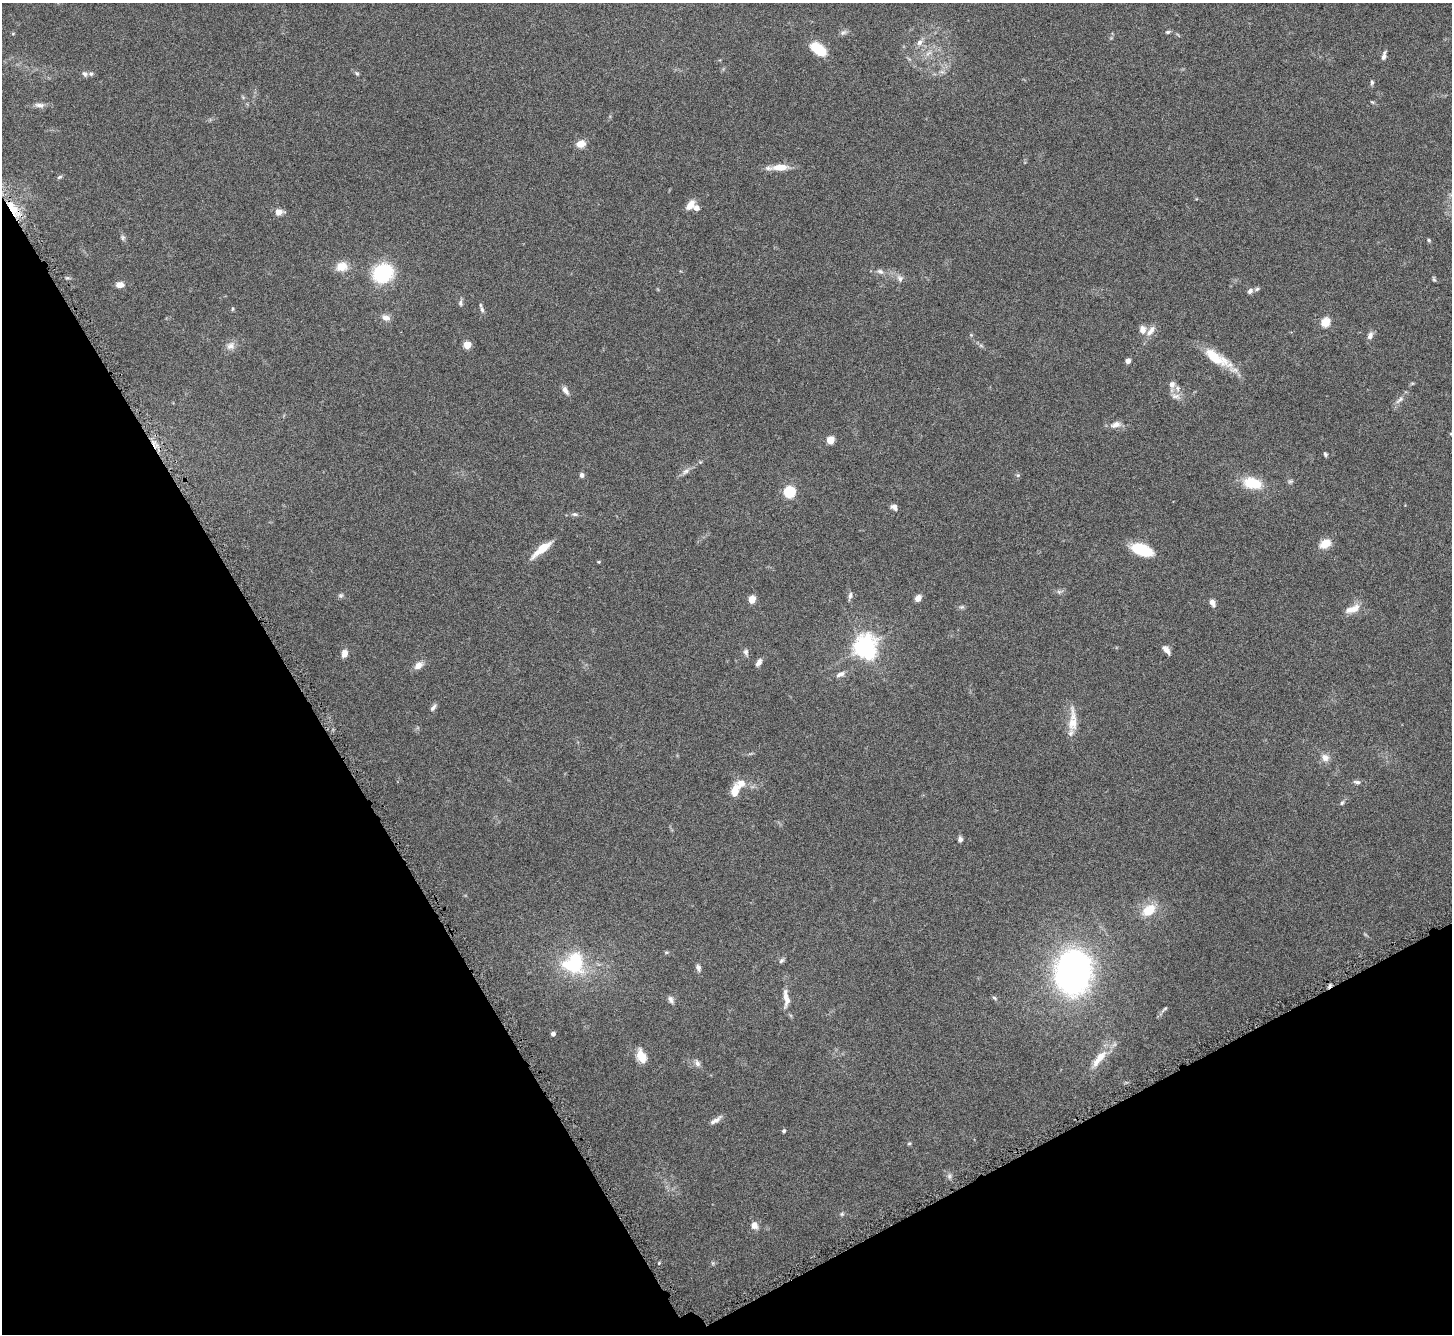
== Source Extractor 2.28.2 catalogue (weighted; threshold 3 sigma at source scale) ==
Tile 14 of 4 x 4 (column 2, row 4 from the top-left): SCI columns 1455-2904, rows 170-1501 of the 5811 x 5803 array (HDU 1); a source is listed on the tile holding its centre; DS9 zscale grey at full resolution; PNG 1454 x 1336 px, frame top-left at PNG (2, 3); no overlay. Shown black and unused: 28% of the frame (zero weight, under 4 of 8 exposures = <1% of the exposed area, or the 3 px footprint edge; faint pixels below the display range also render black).
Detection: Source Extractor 2.28.2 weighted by HDU 2 'WHT'; one run over the whole footprint, this tile lists its part. Background 0.0874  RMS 0.005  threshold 0.0206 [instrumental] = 3 sigma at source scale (4.09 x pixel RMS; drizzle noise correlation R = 1.36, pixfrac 0.8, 0.05/0.05 arcsec/px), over >= 5 px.
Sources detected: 102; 2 inside a brighter object's white glare — not listed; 3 inside a brighter listed object's ellipse — not listed separately; the other 97 listed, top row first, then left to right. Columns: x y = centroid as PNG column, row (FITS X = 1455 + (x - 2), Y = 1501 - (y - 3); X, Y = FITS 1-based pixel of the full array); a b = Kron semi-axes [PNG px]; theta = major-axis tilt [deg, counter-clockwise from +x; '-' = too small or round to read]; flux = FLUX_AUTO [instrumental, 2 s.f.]
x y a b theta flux
843 32 9 4 9 1.1
1168 32 6 5 - 0.76
919 42 8 7 - 1.9
818 49 17 9 -36 12
928 53 7 4 20 1.2
1384 56 11 5 77 1.5
357 73 6 5 - 0.74
85 74 7 6 - 1.2
91 74 7 5 66 0.89
1372 82 6 4 -89 0.77
39 105 15 6 -3 2.1
580 144 7 6 - 6
780 167 21 8 3 5.9
59 177 7 4 27 0.73
690 205 11 7 53 4.2
12 208 20 9 -56 9
278 212 7 7 - 3.2
123 237 8 5 -83 0.92
1429 240 5 4 - 0.58
342 267 11 10 - 6.2
880 271 9 5 -29 1.4
383 273 16 14 31 35
900 278 9 7 -47 1.7
1434 279 6 4 -58 0.66
120 285 8 6 0 2.9
1257 289 6 5 - 0.8
1250 291 8 6 52 1.4
460 303 9 5 -87 1
232 309 5 3 - 0.48
482 309 9 5 -66 1.2
386 317 11 8 -24 2.4
1325 322 5 5 - 19
1143 329 10 8 -89 2.9
1151 331 16 7 52 3.2
1370 336 10 6 61 1.9
467 345 5 5 - 9.9
230 346 12 9 5 2.6
1216 358 37 12 -31 14
1128 361 4 4 - 2.6
1172 384 9 8 - 2.5
565 390 12 6 -60 2
1176 396 13 6 7 2.1
1400 400 14 5 43 1.9
1116 424 13 7 21 2.6
1451 434 5 3 - 0.46
830 440 5 5 - 11
1325 454 5 4 - 0.76
686 471 11 6 31 1.7
582 475 6 5 - 1.2
1018 475 6 4 18 0.58
1252 483 21 12 -13 12
789 492 6 6 - 45
894 507 7 6 - 1.9
575 514 7 5 -4 0.97
1325 544 13 9 30 5.4
542 549 25 7 39 8
1142 550 19 10 -21 18
341 595 6 4 19 0.78
850 595 10 5 80 1.3
918 598 7 5 53 3
752 599 5 5 - 9.5
1212 603 9 6 -62 2.2
962 607 7 5 11 0.86
1353 609 21 8 20 4.6
865 646 8 7 - 320
1166 650 11 5 -51 2.3
746 652 8 7 - 1.5
344 653 7 5 81 4
759 662 10 6 56 1.9
418 665 10 7 37 3.4
840 674 12 6 25 2
433 708 11 5 52 1.4
1072 723 20 13 87 6.7
1325 758 10 9 - 2.8
1357 782 10 5 -9 1.3
735 791 14 8 78 5.4
1342 803 6 5 - 0.72
960 839 6 5 - 1.4
1149 910 19 12 34 8.9
666 952 6 4 -17 0.55
576 960 27 14 -74 21
781 960 8 5 40 0.99
698 968 9 6 -67 1.5
1073 972 32 25 82 170
785 995 20 7 -84 3.3
994 998 6 4 -32 0.69
671 999 10 6 -68 1.5
1164 1009 12 4 40 1.1
553 1034 4 4 - 1.5
641 1057 14 8 -68 7
1099 1058 30 10 50 8.1
697 1063 9 7 -58 1.6
715 1120 17 5 33 2.3
784 1131 4 4 - 0.95
909 1143 5 3 - 0.53
842 1214 5 5 - 0.66
754 1225 10 8 -63 2.7
Overlapping masked pixels (flux is a lower limit): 1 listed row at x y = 12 208
Isophote crosses this tile's border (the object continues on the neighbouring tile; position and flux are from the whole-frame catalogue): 1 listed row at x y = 1451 434